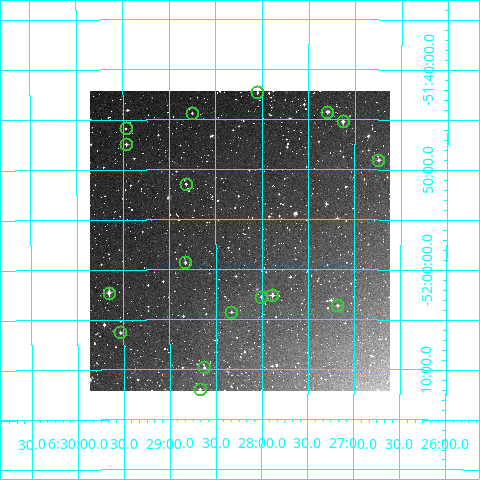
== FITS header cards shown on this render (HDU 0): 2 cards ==
NAXIS1  =                  300
NAXIS2  =                  300

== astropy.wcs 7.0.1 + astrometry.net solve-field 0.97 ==
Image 300 x 300 px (HDU 0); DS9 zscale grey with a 90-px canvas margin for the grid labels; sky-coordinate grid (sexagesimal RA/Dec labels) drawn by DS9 from the SOLVED WCS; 17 Tycho-2 reference stars matched to detected sources circled (green)
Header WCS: RA---TAN/DEC--TAN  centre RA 06:28:14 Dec -51:57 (97.06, -51.95 deg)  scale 6 arcsec/px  FOV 30.0' x 30.0'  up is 0 deg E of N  parity normal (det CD < 0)
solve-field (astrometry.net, Tycho-2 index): VERIFIED the header's WCS against the Tycho-2 star catalogue (17 matches, 0 conflicts) and refined it, rather than solving blind
Solved WCS: RA---TAN-SIP/DEC--TAN-SIP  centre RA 06:28:14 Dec -51:57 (97.06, -51.95 deg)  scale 6 arcsec/px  FOV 30.0' x 30.0'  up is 0 deg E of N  parity normal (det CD < 0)
The solver's refit moves the header's centre by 1.6 arcsec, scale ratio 1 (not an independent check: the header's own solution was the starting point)
Tycho-2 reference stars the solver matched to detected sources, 17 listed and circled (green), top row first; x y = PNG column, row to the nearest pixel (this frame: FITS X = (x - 90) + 1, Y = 300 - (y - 91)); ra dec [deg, ICRS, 3 dp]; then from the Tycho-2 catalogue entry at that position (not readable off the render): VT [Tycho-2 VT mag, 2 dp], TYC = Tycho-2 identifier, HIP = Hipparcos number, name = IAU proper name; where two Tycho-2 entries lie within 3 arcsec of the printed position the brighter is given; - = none
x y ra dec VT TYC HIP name
257 92 97.012 -51.705 11.77 8115-1424-1 - -
327 112 96.823 -51.737 10.06 8115-1406-1 - -
192 113 97.188 -51.739 12.05 8115-1423-1 - -
343 121 96.782 -51.753 10.64 8115-1611-1 - -
126 128 97.367 -51.765 12.11 8115-1577-1 - -
126 144 97.366 -51.791 11.93 8115-1309-1 - -
378 160 96.686 -51.817 10.66 8115-1249-1 - -
186 184 97.205 -51.857 12.30 8115-1283-1 - -
185 262 97.207 -51.988 11.26 8115-1456-1 - -
109 293 97.415 -52.038 9.73 8115-1560-1 - -
272 295 96.971 -52.043 10.92 8115-1360-1 - -
261 297 97.002 -52.046 12.46 8115-1345-1 - -
337 305 96.795 -52.060 11.99 8115-1162-1 - -
231 312 97.082 -52.071 11.99 8115-1251-1 - -
120 332 97.383 -52.105 11.20 8115-1286-1 - -
204 367 97.155 -52.164 11.57 8115-1526-1 - -
200 389 97.168 -52.200 11.85 8115-1218-1 - -